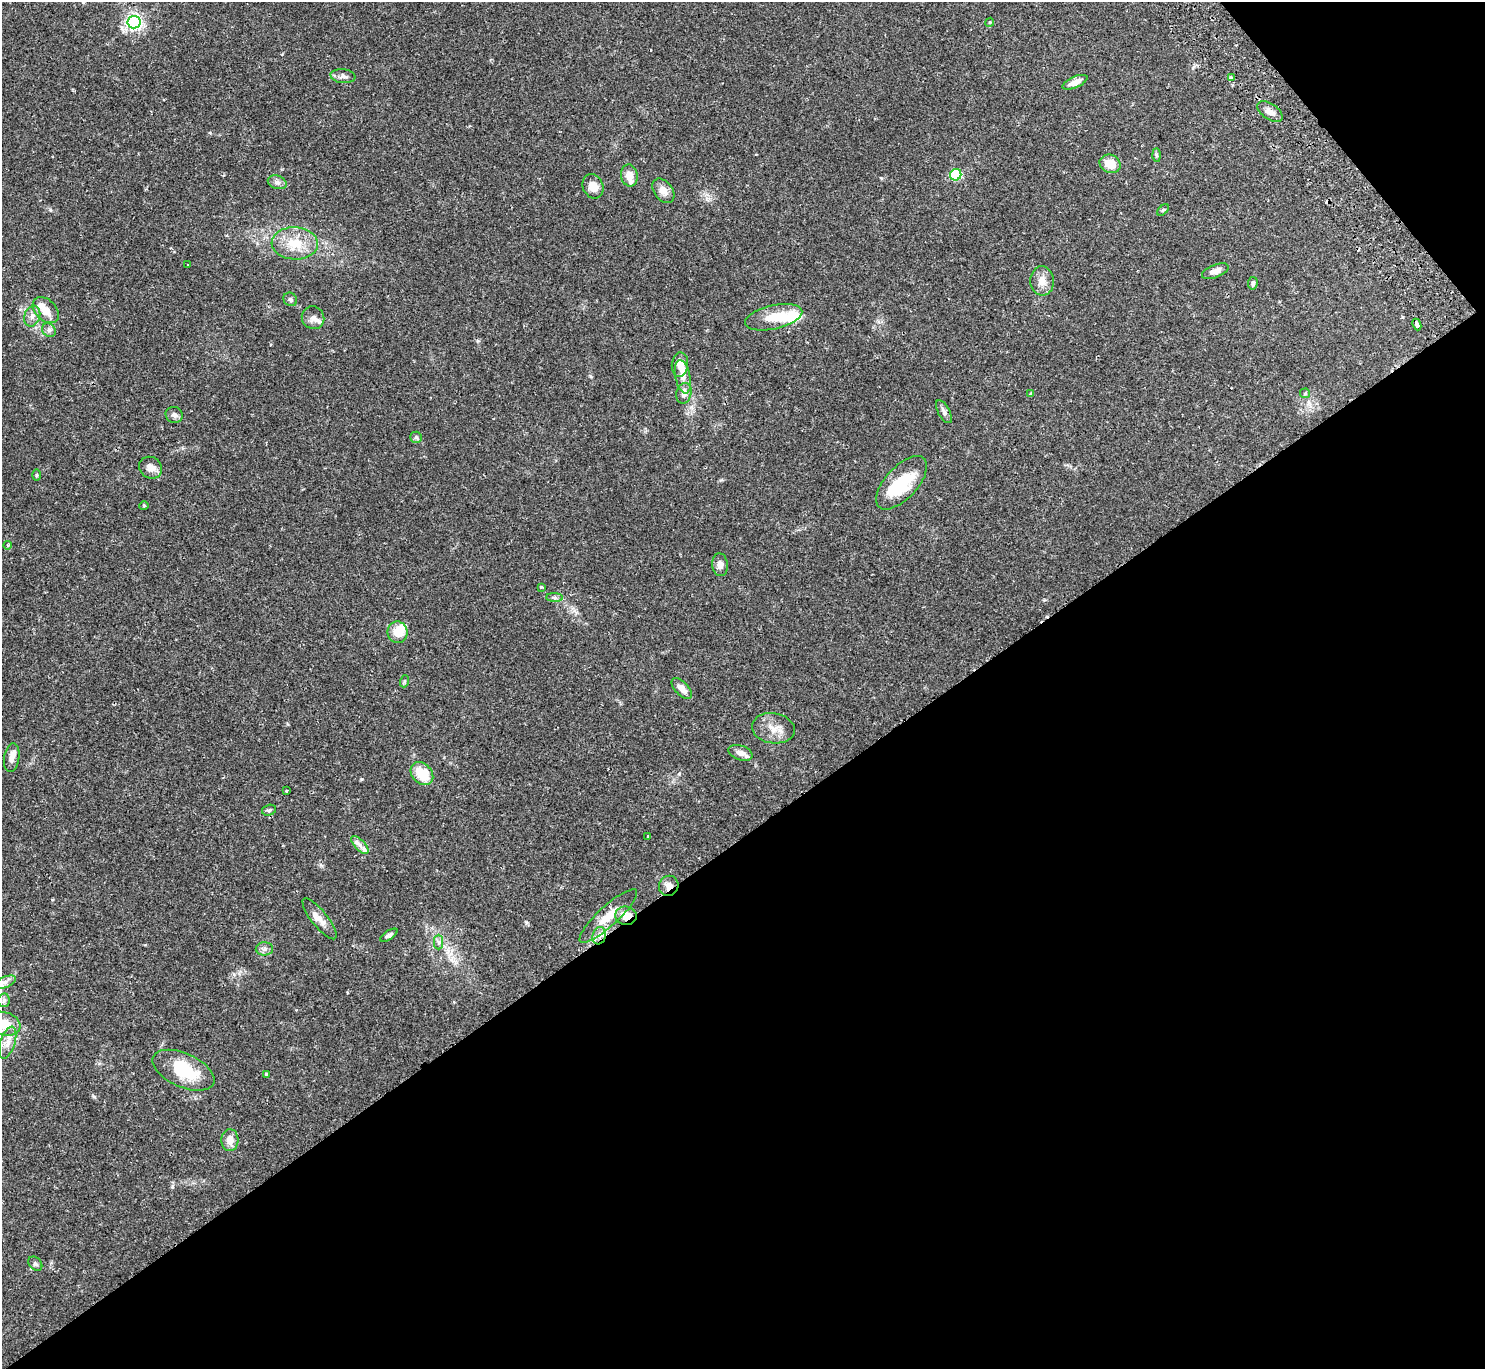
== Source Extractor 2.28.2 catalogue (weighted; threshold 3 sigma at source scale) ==
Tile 12 of 4 x 4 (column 4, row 3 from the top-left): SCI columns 4498-5980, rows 1568-2934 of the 6031 x 6007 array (HDU 1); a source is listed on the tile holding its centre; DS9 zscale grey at full resolution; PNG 1487 x 1371 px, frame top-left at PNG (2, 2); each listed source drawn as its Kron ellipse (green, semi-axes under 4 px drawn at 4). Shown black and unused: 41% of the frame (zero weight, under 2 of 3 exposures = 3% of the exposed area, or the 3 px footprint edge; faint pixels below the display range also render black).
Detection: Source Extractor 2.28.2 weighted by HDU 2 'WHT'; one run over the whole footprint, this tile lists its part. Background 0.0994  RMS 0.0061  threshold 0.0275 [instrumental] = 3 sigma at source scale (4.5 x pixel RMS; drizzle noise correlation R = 1.50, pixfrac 1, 0.05/0.05 arcsec/px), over >= 5 px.
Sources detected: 81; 6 inside a brighter object's white glare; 2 cosmic-ray / hot-pixel residue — neither listed nor drawn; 4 inside a brighter listed object's ellipse — not listed separately; the other 69 listed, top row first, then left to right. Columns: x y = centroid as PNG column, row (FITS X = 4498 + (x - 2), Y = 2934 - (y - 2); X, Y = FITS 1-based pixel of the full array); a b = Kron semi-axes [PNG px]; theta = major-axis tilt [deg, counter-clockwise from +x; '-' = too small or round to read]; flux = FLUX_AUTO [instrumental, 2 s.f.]
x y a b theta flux
134 22 6 6 - 200
990 22 4 3 - 0.57
343 76 12 7 -6 2.4
1231 78 3 3 - 2
1075 82 13 5 24 4.5
1270 111 14 7 -35 3.7
1156 155 6 4 -88 0.89
1110 164 11 9 -25 9
956 175 6 5 - 52
629 176 11 8 -80 5.2
277 182 9 6 -18 2.1
593 186 12 10 -66 6.3
663 191 13 9 -52 5
1163 210 7 4 44 0.84
295 243 23 16 -3 15
188 265 3 3 - 0.42
1215 271 14 6 21 3.8
1042 281 14 11 -85 5.8
1253 283 6 4 83 1.3
290 299 7 6 - 1.4
46 310 15 10 -44 8
32 316 10 7 70 3.4
774 317 29 12 13 12
313 318 11 11 - 3.6
1417 325 6 3 -66 4.3
49 330 7 6 - 1.8
680 365 12 8 83 5.6
683 377 17 7 -79 4.6
684 393 10 7 77 3.5
1305 393 5 5 - 0.73
1031 394 4 4 - 0.92
944 412 13 6 -61 2
174 415 8 8 - 2.2
416 437 6 5 - 1.2
150 468 12 10 -31 4.9
36 475 6 4 89 0.73
901 483 33 16 47 28
144 505 5 3 - 0.59
8 545 4 3 - 0.55
720 565 11 7 -83 3.2
541 587 4 3 - 0.6
554 598 8 4 -2 1.3
398 632 11 10 - 9.5
405 681 6 4 71 0.71
682 688 13 6 -45 4.2
773 728 21 15 -9 8.4
740 753 12 7 -20 3.8
12 758 14 7 81 4.4
422 774 13 9 -47 14
286 791 4 2 - 0.46
269 810 7 5 14 1.1
648 836 3 3 - 1.1
360 845 11 5 -47 2.1
669 886 10 9 - 4.2
608 916 38 10 42 13
626 916 11 9 -6 6.8
320 919 25 8 -51 5.3
389 935 10 4 33 1.7
599 936 9 6 73 3.2
438 942 7 4 89 1.5
264 949 8 6 2 2
5 982 12 5 22 2.5
4 1000 7 6 - 1.2
4 1024 16 11 -18 9.5
8 1043 17 7 72 5
183 1070 33 17 -24 28
267 1074 3 3 - 1.8
230 1140 11 8 86 5.3
35 1264 8 6 -46 1.4
Overlapping masked pixels (flux is a lower limit): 2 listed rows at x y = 669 886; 626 916
Isophote crosses this tile's border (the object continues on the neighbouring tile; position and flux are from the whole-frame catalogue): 2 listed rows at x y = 5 982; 4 1024
Unlisted compact peaks at least as high as the median listed source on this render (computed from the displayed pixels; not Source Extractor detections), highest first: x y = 94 1097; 361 779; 526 922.